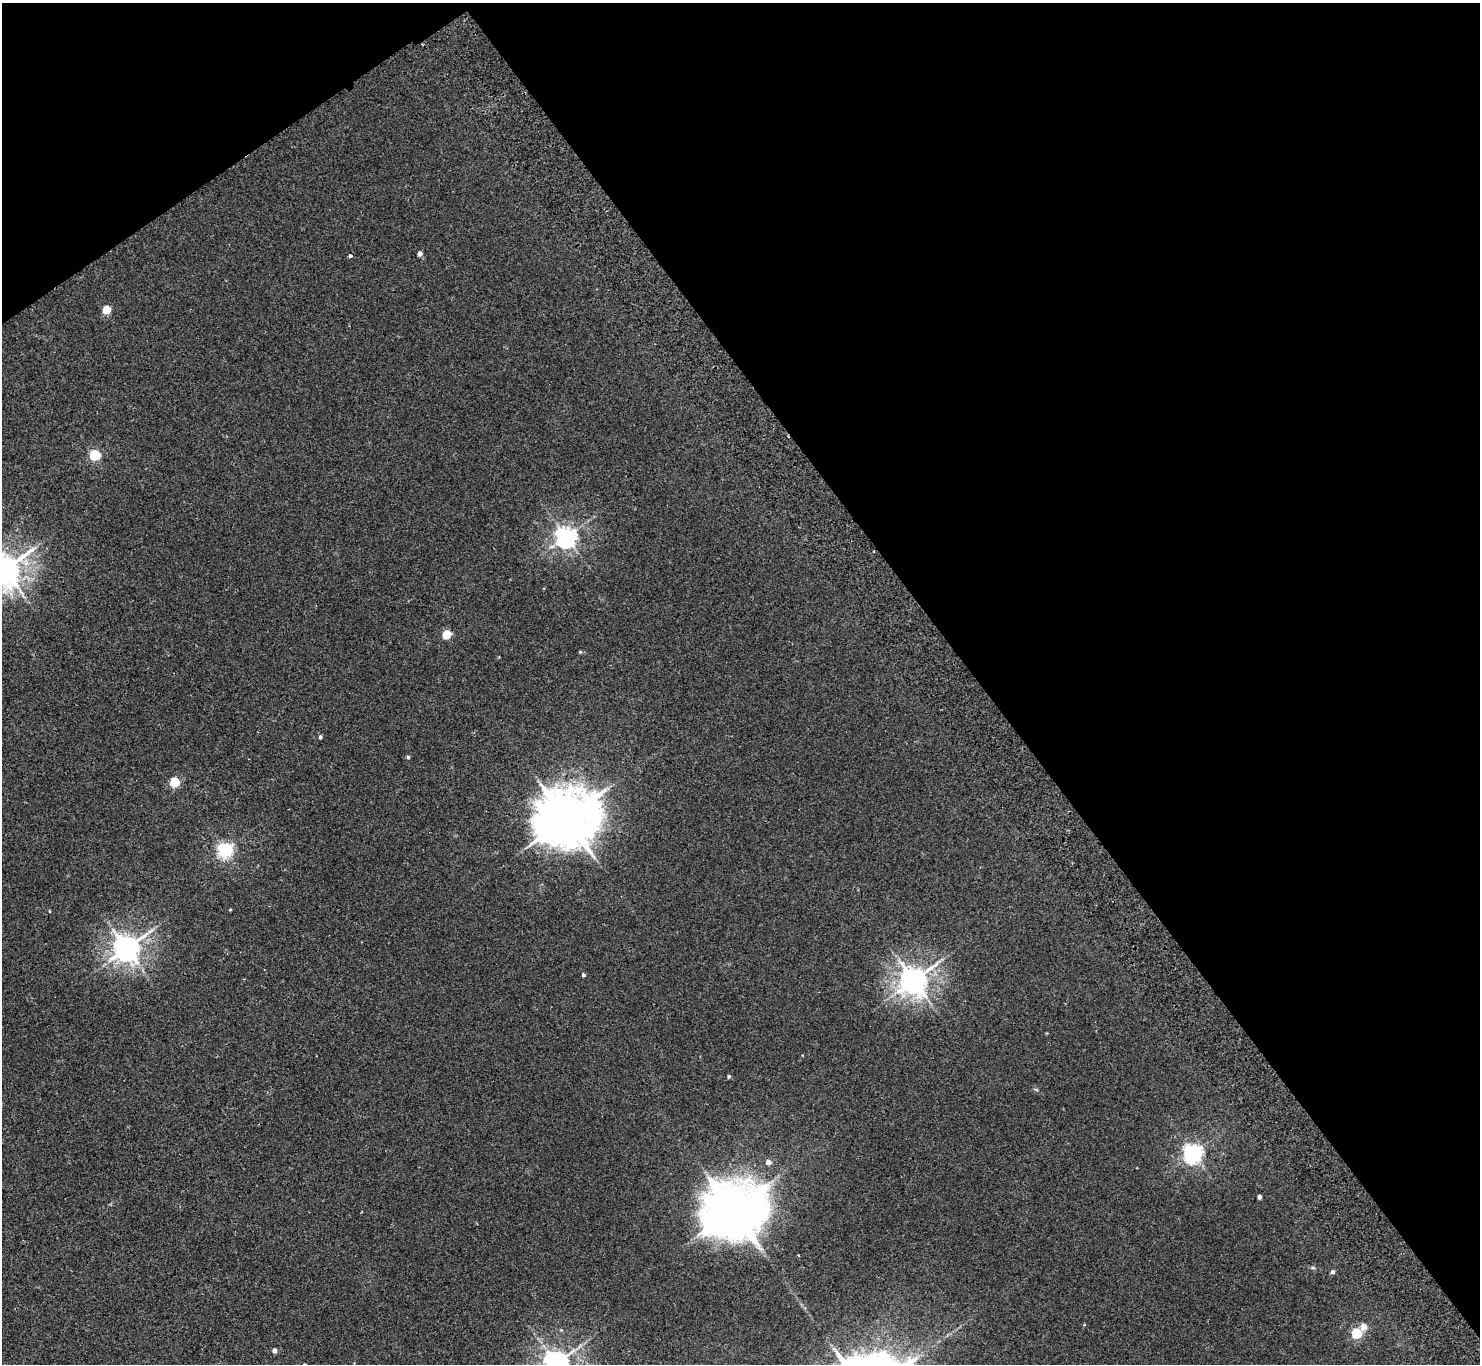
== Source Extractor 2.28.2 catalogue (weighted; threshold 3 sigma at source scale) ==
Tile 3 of 4 x 4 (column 3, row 1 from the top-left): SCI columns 3009-4486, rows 4424-5785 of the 6013 x 5985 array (HDU 1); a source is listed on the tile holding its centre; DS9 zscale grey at full resolution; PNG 1482 x 1366 px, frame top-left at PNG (2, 3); no overlay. Shown black and unused: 38% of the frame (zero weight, under 2 of 3 exposures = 3% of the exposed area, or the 3 px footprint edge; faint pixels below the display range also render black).
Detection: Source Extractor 2.28.2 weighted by HDU 2 'WHT'; one run over the whole footprint, this tile lists its part. Background 0.0251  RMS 0.0068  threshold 0.0306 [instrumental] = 3 sigma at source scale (4.5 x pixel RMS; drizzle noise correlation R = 1.50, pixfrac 1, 0.05/0.05 arcsec/px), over >= 5 px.
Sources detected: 28; all 28 listed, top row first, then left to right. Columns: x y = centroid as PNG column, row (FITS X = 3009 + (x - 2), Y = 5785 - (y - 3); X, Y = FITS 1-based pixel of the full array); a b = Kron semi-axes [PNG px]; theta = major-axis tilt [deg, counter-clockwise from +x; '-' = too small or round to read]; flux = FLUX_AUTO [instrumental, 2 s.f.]
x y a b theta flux
420 254 4 4 - 3.5
350 256 4 4 - 1.2
106 310 5 4 - 21
95 455 5 5 - 65
566 537 7 7 - 410
5 570 10 9 - 1200
446 634 6 5 - 22
580 652 5 4 - 0.71
320 737 4 4 - 1.4
408 757 4 4 - 1.1
175 782 5 5 - 38
566 819 18 15 22 3800
225 850 6 6 - 180
230 910 3 3 - 0.6
126 948 8 8 - 790
583 975 4 4 - 1.2
914 980 9 8 - 890
729 1076 4 4 - 1.1
1193 1153 7 6 - 310
768 1162 5 5 - 3.7
1259 1197 4 4 - 2.6
733 1211 17 16 - 4100
1313 1268 6 4 -19 0.9
1333 1272 5 4 - 1.7
1364 1327 5 5 - 9.3
1356 1333 5 5 - 50
275 1351 4 4 - 3.6
556 1363 8 7 - 750
Isophote crosses this tile's border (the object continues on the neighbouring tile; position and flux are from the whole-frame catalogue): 2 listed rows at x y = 5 570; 556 1363